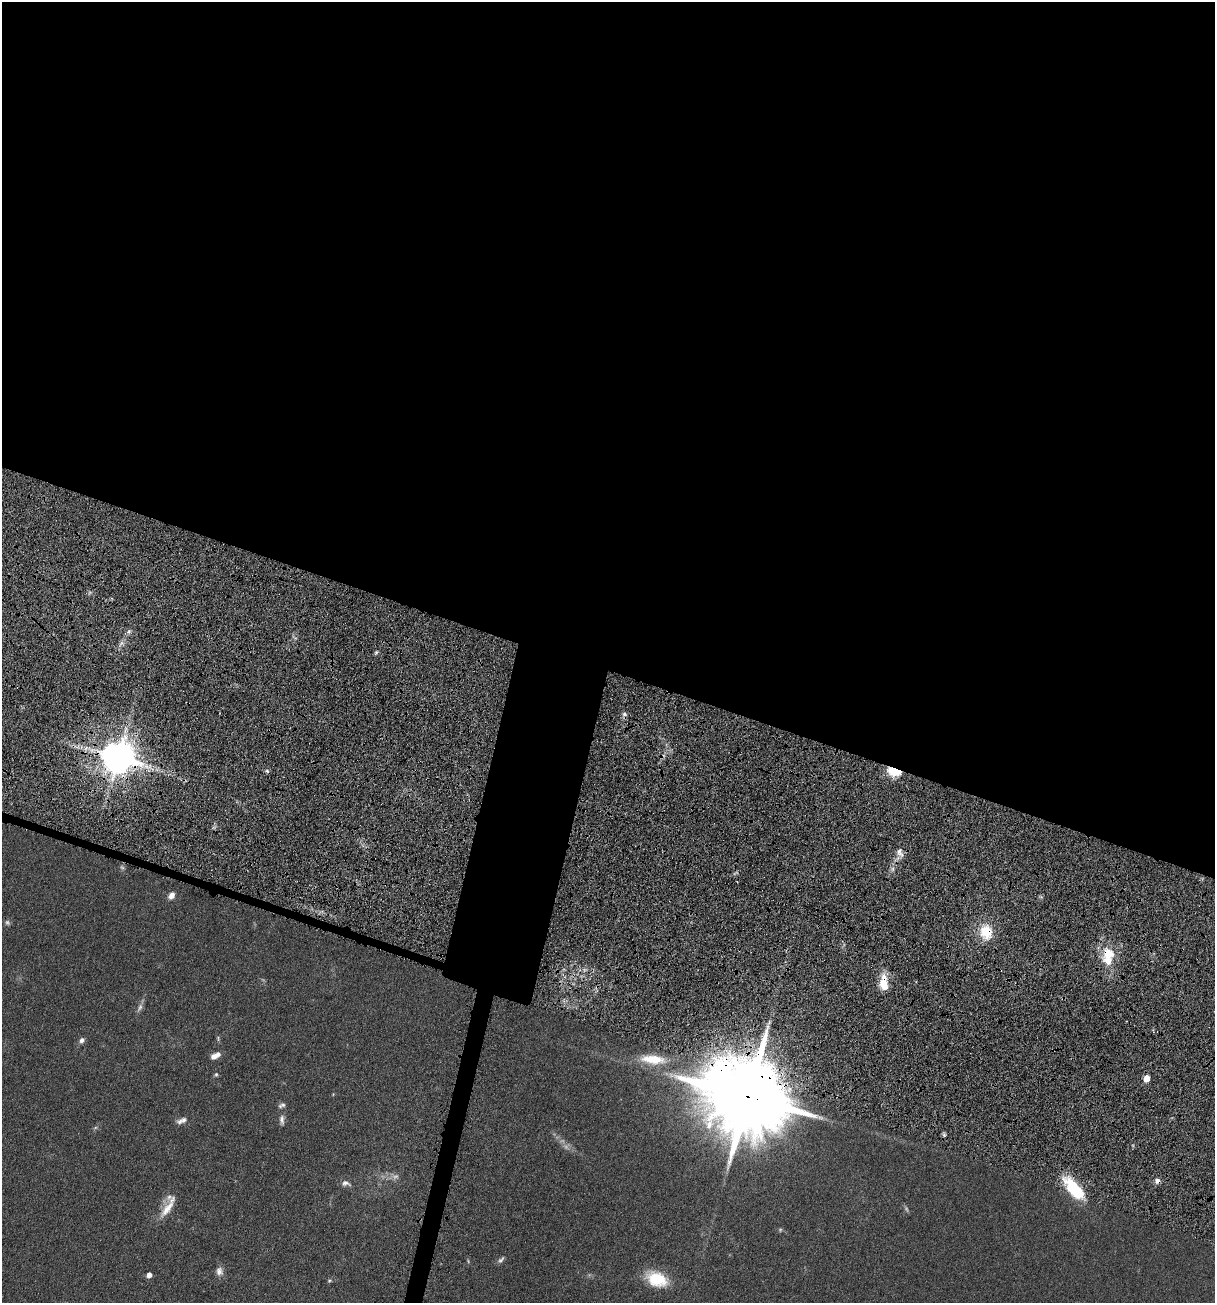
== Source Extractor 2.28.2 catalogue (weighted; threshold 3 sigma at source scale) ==
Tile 3 of 4 x 4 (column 3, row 1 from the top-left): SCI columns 3207-4419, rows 4209-5509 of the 5918 x 5679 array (HDU 1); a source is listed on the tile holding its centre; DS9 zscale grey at full resolution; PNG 1217 x 1305 px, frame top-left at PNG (2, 2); no overlay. Shown black and unused: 54% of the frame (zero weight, under 4 of 7 exposures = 19% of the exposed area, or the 3 px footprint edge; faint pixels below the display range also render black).
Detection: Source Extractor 2.28.2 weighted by HDU 2 'WHT'; one run over the whole footprint, this tile lists its part. Background 0.111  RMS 0.0057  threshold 0.0234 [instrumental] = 3 sigma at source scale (4.09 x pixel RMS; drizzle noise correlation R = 1.36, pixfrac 0.8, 0.05/0.05 arcsec/px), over >= 5 px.
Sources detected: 41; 11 too faint to see at this stretch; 1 cosmic-ray / hot-pixel residue — not listed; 2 inside a brighter listed object's ellipse — not listed separately; the other 27 listed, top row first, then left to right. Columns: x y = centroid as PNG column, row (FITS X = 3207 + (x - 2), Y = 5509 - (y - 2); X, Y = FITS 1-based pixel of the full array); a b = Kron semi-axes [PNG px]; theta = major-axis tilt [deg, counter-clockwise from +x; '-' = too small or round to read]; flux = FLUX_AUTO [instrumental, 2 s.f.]
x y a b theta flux
376 652 6 5 - 0.94
624 714 7 6 - 1.6
118 757 9 9 - 1500
894 771 13 7 -14 17
900 853 15 7 -65 3.5
171 895 8 6 54 3.2
986 932 17 14 -82 17
1108 954 15 15 - 14
884 983 21 9 -88 11
218 1038 7 4 -69 0.85
82 1040 7 6 - 2
215 1056 11 6 28 4.4
653 1059 35 12 -6 15
216 1075 6 5 - 0.87
1147 1078 5 4 - 9.8
748 1097 25 20 -22 10000
282 1120 15 7 89 2.6
182 1121 15 7 18 2.8
944 1135 6 4 -45 0.91
1157 1181 6 6 - 2.7
345 1183 13 8 -7 2.4
1074 1189 34 13 -50 25
168 1207 33 13 59 9.7
219 1271 12 9 -88 3
149 1275 5 4 - 3.5
657 1279 27 17 -22 19
329 1280 6 5 - 0.82
Overlapping masked pixels (flux is a lower limit): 7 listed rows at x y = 118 757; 894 771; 986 932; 1108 954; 884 983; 748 1097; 1157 1181